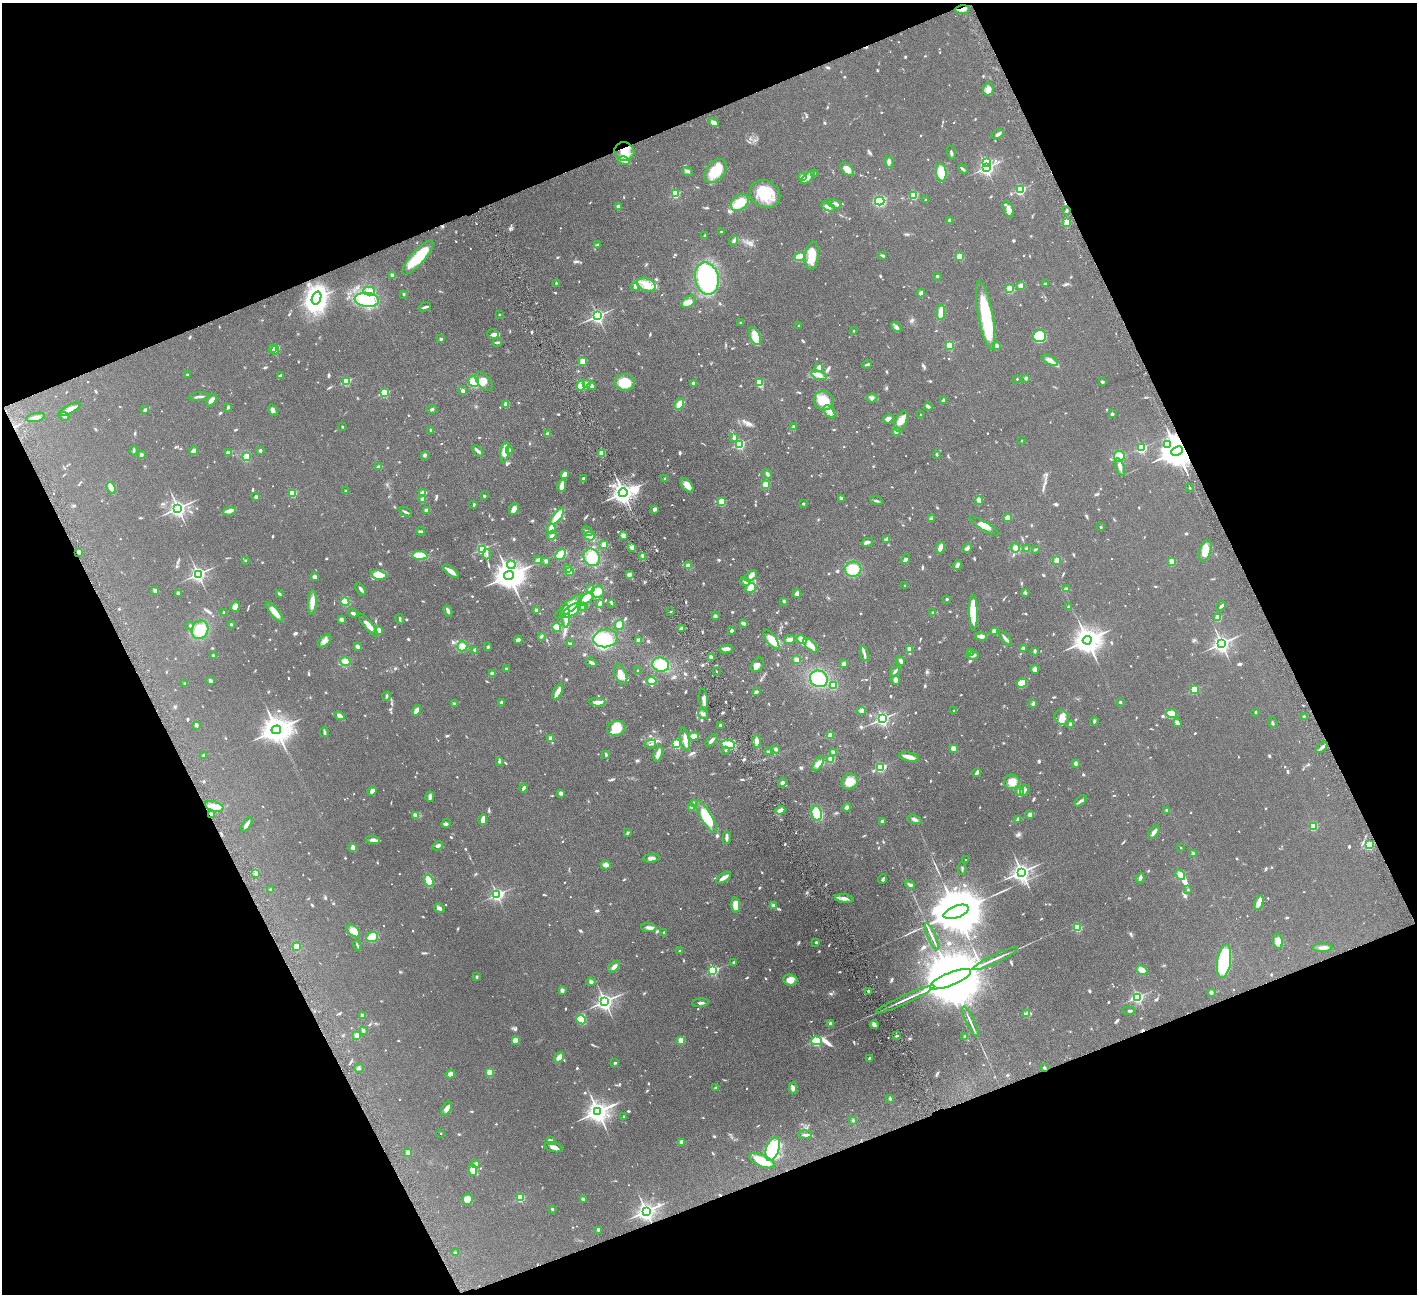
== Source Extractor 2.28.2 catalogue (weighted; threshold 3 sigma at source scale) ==
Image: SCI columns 4-5663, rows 297-5464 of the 5666 x 5629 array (HDU 1 of 3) = the unmasked area's bounding box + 8 px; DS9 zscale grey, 4 x 4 block average (1 PNG px = mean of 4 x 4 image px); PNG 1419 x 1296 px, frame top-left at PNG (2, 3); each listed source drawn as its Kron ellipse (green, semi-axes under 4 px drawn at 4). Shown black and unused: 43% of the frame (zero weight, under 4 of 8 exposures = <1% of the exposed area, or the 3 px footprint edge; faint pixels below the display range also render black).
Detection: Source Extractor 2.28.2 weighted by HDU 2 'WHT'. Background 0.128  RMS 0.0061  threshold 0.0249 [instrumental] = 3 sigma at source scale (4.09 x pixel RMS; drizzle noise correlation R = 1.36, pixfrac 0.8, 0.05/0.05 arcsec/px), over >= 5 px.
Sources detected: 1265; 10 too faint to see at this stretch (4 x 4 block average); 9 inside a brighter object's white glare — neither listed nor drawn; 18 coinciding with a brighter row at this scale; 74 inside a brighter listed object's ellipse — not listed separately; of the other 1154, all 500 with FLUX_AUTO >= 4.89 (the completeness limit of this list) listed and drawn (654 fainter detections not listed), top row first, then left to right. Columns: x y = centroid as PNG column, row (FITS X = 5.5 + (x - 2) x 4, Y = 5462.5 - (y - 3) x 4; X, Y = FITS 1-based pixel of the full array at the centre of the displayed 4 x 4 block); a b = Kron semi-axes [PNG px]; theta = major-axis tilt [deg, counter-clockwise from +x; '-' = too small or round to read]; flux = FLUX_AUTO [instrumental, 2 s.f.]
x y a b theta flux
963 9 7 4 2 16
988 89 6 5 - 21
713 123 5 3 - 19
998 134 7 3 29 9.1
624 151 10 9 - 52
951 153 7 2 -74 6.3
624 161 6 3 -13 8.3
889 162 6 3 -63 8.9
987 162 2 2 - 190
986 168 3 2 - 950
847 169 8 5 -43 26
963 169 5 2 - 6.8
688 171 6 3 -17 6.9
715 171 14 9 50 84
941 172 9 5 -82 60
815 173 3 2 - 6
802 177 4 3 - 6.7
808 178 8 4 43 16
1020 190 2 2 - 460
675 194 2 2 - 230
765 194 16 13 -31 95
914 195 2 2 - 240
926 200 2 2 - 5.2
880 201 5 4 - 170
740 203 10 7 39 67
835 204 7 3 -17 13
619 207 4 3 - 11
828 207 7 3 -27 19
1009 210 9 4 -68 19
1066 211 3 2 - 6.6
950 220 2 2 - 37
1067 222 2 2 - 150
721 232 2 2 - 17
705 236 3 2 - 5.5
734 240 5 2 - 5.8
598 245 2 2 - 18
883 255 3 2 - 5.9
812 256 14 7 83 65
959 256 4 4 - 40
800 257 5 4 - 42
418 258 22 6 48 120
392 275 3 3 - 7.4
937 276 2 2 - 6.4
707 278 16 11 -78 440
556 283 2 2 - 8
1045 284 2 2 - 15
646 285 9 6 -26 47
1020 286 4 3 - 11
635 287 4 2 - 5.9
1010 289 2 2 - 230
369 291 6 3 0 13
921 293 4 3 - 10
404 294 2 2 - 12
316 298 6 4 70 1100
367 300 12 7 -6 61
689 302 8 5 38 22
425 307 6 2 17 7.6
941 312 8 3 86 41
499 314 2 2 - 7.3
986 315 35 7 -80 200
598 316 2 2 - 1000
740 323 2 2 - 8.2
798 326 2 2 - 7.5
896 327 6 4 -47 11
854 331 2 2 - 7.3
493 334 6 4 -26 13
755 336 9 5 -66 70
1039 336 6 6 - 95
441 339 2 2 - 26
497 342 5 2 - 6.6
949 345 2 2 - 240
996 345 3 2 - 11
273 349 2 2 - 110
275 350 4 3 - 17
1050 360 9 4 -31 16
583 361 2 2 - 120
867 364 5 2 - 6.3
819 368 4 3 - 12
187 375 2 2 - 8.8
280 375 4 2 - 5.3
819 375 8 4 -18 17
1026 378 2 2 - 29
1017 379 2 2 - 6.6
346 381 2 2 - 230
474 381 6 5 - 57
484 382 11 6 -50 31
625 382 10 8 -2 70
1102 382 2 2 - 6.8
587 383 3 2 - 7.3
693 383 3 3 - 5.7
760 383 3 2 - 110
581 386 5 4 - 34
592 386 4 2 - 12
463 391 4 4 - 7.3
384 393 2 2 - 220
199 397 10 2 8 8.8
872 398 5 2 - 5.4
212 400 7 3 56 17
944 400 2 2 - 41
824 401 10 9 - 63
506 404 2 2 - 60
679 404 6 4 62 32
928 406 4 3 - 6.1
228 407 3 2 - 5.6
70 409 12 3 27 33
432 409 5 2 - 5
145 410 4 2 - 8
273 410 6 4 -63 11
829 412 7 4 -50 17
1112 414 2 2 - 21
921 415 2 2 - 6.1
64 416 5 2 - 5
35 417 10 3 12 15
888 419 5 3 - 16
901 421 11 5 67 29
794 426 2 2 - 21
342 427 2 2 - 9.4
431 430 3 2 - 9.6
896 432 4 3 - 7.8
547 434 2 2 - 9.4
734 438 2 2 - 26
1022 440 2 2 - 5.2
739 444 2 2 - 450
1167 444 2 2 - 8.8
1141 448 2 2 - 410
260 450 2 2 - 23
510 450 2 2 - 22
134 451 4 2 - 6
194 451 5 3 - 15
477 451 6 3 -45 7.9
1177 451 6 4 24 12000
505 452 10 4 82 53
228 453 3 3 - 6.7
602 453 2 2 - 100
141 455 2 2 - 30
424 455 4 3 - 5.8
937 455 2 2 - 18
247 456 4 4 - 33
1119 456 5 5 - 39
379 466 3 3 - 6.7
1120 467 9 3 -70 13
767 474 5 3 - 8.9
564 475 4 3 - 16
583 478 2 2 - 9.1
665 479 3 3 - 5.1
766 484 2 2 - 140
687 485 8 5 -50 30
562 486 6 3 77 30
111 488 6 2 -68 51
1190 488 2 2 - 11
346 491 2 2 - 5.2
293 493 2 2 - 200
423 493 4 2 - 31
623 493 4 3 - 2700
484 496 2 2 - 13
256 497 2 2 - 30
841 499 4 2 - 7
422 500 4 3 - 7.8
979 500 4 3 - 17
876 501 6 2 -19 5.9
722 502 2 2 - 170
803 503 2 2 - 13
474 504 3 2 - 5.8
178 508 3 3 - 1700
514 509 6 4 66 20
655 509 3 3 - 11
427 510 3 3 - 11
229 511 6 3 10 11
406 512 7 2 -25 7.5
557 516 9 4 53 78
1007 518 3 3 - 18
931 519 4 3 - 5.8
984 526 17 4 -31 26
1101 527 2 2 - 14
551 529 5 3 - 26
421 531 4 2 - 8.1
587 531 5 2 - 8.2
552 535 5 2 - 9.9
623 535 4 3 - 14
590 536 5 4 - 28
887 540 4 3 - 12
867 542 6 3 15 7.4
604 544 4 3 - 18
632 547 4 3 - 14
940 548 6 2 73 33
967 548 5 3 - 10
1015 548 5 3 - 29
482 549 2 2 - 420
1027 549 3 3 - 8.5
1035 549 4 2 - 5.2
1205 551 11 5 72 54
79 552 2 2 - 34
487 554 5 2 - 5
561 555 6 4 47 45
420 556 7 4 -3 67
643 556 4 3 - 14
592 557 9 8 - 64
905 559 5 3 - 9.1
245 560 2 2 - 7.8
538 560 4 2 - 13
1057 560 2 2 - 94
546 561 3 2 - 8.1
1172 562 2 2 - 140
511 565 4 3 - 19
957 565 5 3 - 12
689 566 3 3 - 15
568 569 4 3 - 12
853 569 8 7 - 79
451 571 10 3 -37 23
569 571 2 2 - 180
198 574 2 2 - 1100
629 574 3 3 - 11
379 575 8 4 -12 48
509 575 5 4 - 6200
751 576 7 4 41 22
315 577 3 3 - 11
745 582 5 3 - 7.7
904 585 2 2 - 5.8
751 588 6 4 31 19
361 589 7 2 -55 11
590 589 4 3 - 11
1067 589 3 3 - 5.6
155 591 4 3 - 6.6
598 592 6 5 - 31
178 593 3 2 - 10
1025 593 4 3 - 7.5
279 594 3 2 - 5.6
797 594 4 3 - 15
586 599 9 4 34 47
947 599 2 2 - 5.4
784 601 2 2 - 22
312 602 12 3 87 39
345 602 4 3 - 53
612 603 2 2 - 5.2
600 604 4 2 - 20
569 606 17 5 41 46
581 606 2 2 - 7.6
584 606 4 3 - 6.5
1221 606 5 2 - 5.9
235 607 5 4 - 16
1069 607 2 2 - 14
536 610 2 2 - 39
572 610 10 5 36 41
448 611 6 2 -64 12
274 612 12 4 -49 39
670 612 2 2 - 5.7
973 612 17 4 -88 120
224 613 2 2 - 8
353 613 4 3 - 6.5
933 613 2 2 - 25
566 616 12 3 -87 51
715 616 3 3 - 6.1
1218 618 2 2 - 120
400 619 5 2 - 5.2
341 620 3 3 - 9.5
743 623 4 2 - 13
231 624 2 2 - 15
368 625 14 3 -51 28
619 625 5 3 - 42
190 626 2 2 - 13
556 627 4 4 - 41
681 628 3 2 - 9.5
200 630 9 8 - 71
732 630 2 2 - 7.1
379 631 4 3 - 17
995 631 4 3 - 27
541 636 3 2 - 5.4
981 636 6 3 -3 16
606 638 12 9 8 97
1005 638 9 2 -50 9.8
790 639 5 3 - 15
802 639 5 4 - 31
518 640 4 3 - 16
639 640 2 2 - 55
771 640 11 5 -54 62
1087 640 4 4 - 4900
324 641 8 4 42 16
1221 643 3 3 - 1700
570 644 3 2 - 6.8
811 645 9 3 -43 35
462 646 5 5 - 33
357 647 4 3 - 13
488 647 3 2 - 4.9
1023 648 2 2 - 40
726 649 7 3 11 17
475 650 2 2 - 31
909 650 3 2 - 49
1035 651 4 2 - 5.2
970 653 2 2 - 37
864 654 8 2 -73 8.9
213 655 2 2 - 5.4
973 655 6 3 14 8.1
711 657 3 2 - 19
796 660 3 3 - 13
345 661 5 4 - 22
900 661 5 2 - 11
591 662 5 2 - 11
844 664 3 2 - 14
661 665 8 7 - 82
758 665 8 5 54 17
506 669 2 2 - 23
1035 669 4 4 - 15
638 671 3 2 - 5.4
716 671 2 2 - 4.9
895 671 6 2 52 7.3
492 673 3 2 - 10
621 674 11 5 -69 31
819 679 9 8 - 120
896 680 5 3 - 12
210 681 4 3 - 7.4
652 681 5 4 - 27
1022 683 5 3 - 36
185 684 2 2 - 23
834 686 4 4 - 28
1194 689 2 2 - 250
558 692 8 2 62 43
756 692 4 2 - 8.9
386 696 5 2 - 5
704 699 10 4 -82 15
598 702 8 3 -5 19
1120 702 2 2 - 15
501 703 3 2 - 12
454 704 3 3 - 6.2
1033 704 4 3 - 6.9
416 710 5 3 - 22
862 711 4 4 - 16
954 711 2 2 - 12
1256 712 2 2 - 11
703 714 5 4 - 11
1171 714 5 4 - 64
340 716 5 4 - 14
1062 717 8 6 -51 25
1304 717 2 2 - 23
882 719 2 2 - 940
1094 721 5 3 - 5.1
1177 723 4 3 - 15
1272 723 5 2 - 6.3
1070 724 2 2 - 37
196 725 2 2 - 31
720 725 2 2 - 14
616 728 9 7 14 51
276 730 5 4 - 6000
324 732 5 2 - 6.6
830 735 2 2 - 71
694 736 5 3 - 36
550 738 2 2 - 35
685 740 12 2 -80 40
711 740 8 2 48 13
757 741 6 3 -89 21
650 744 5 2 - 5.4
676 744 2 2 - 340
728 744 7 4 -7 66
1322 747 7 3 44 12
953 748 2 2 - 82
776 749 3 3 - 8.2
726 750 2 2 - 8.7
768 752 3 3 - 4.9
833 752 2 2 - 36
658 754 8 3 71 21
204 755 2 2 - 9.7
606 755 3 2 - 6.7
909 757 10 2 -13 44
831 760 2 2 - 150
499 762 2 2 - 6.1
818 764 8 4 60 15
1076 764 3 2 - 12
880 767 2 2 - 350
977 773 4 2 - 12
850 782 8 7 - 52
1012 782 8 7 - 35
782 783 5 3 - 8
523 788 4 2 - 8.2
1025 790 5 3 - 7.5
372 791 5 3 - 17
1019 791 4 3 - 11
561 793 3 3 - 9.4
430 797 5 3 - 9.1
1080 801 7 3 37 9
694 804 2 2 - 64
214 806 9 5 -17 28
847 807 4 4 - 10
692 808 4 3 - 7.3
780 810 5 3 - 14
1167 810 2 2 - 6.6
817 813 7 5 -77 80
212 814 3 2 - 7.2
416 815 4 3 - 7
1030 815 4 3 - 16
707 817 18 5 -59 130
483 820 5 2 - 34
915 820 7 3 -18 12
1018 820 3 2 - 11
882 821 2 2 - 17
247 824 8 2 56 14
446 824 5 3 - 5.8
1313 826 2 2 - 250
1154 832 8 3 52 12
628 833 3 2 - 5.1
727 838 6 3 83 9.4
373 840 7 4 -9 13
1369 845 2 2 - 360
438 846 5 3 - 9.1
353 847 2 2 - 67
1181 848 2 2 - 5.3
1193 854 2 2 - 40
651 858 8 3 6 13
965 860 2 2 - 4.9
606 865 5 3 - 16
962 869 6 2 -90 5.2
1021 872 3 3 - 1900
256 874 4 4 - 8.7
1180 875 6 2 -51 180
724 878 8 3 32 19
1140 878 5 2 - 10
883 879 5 2 - 5.4
429 881 6 4 -69 59
910 885 5 2 - 11
271 889 2 2 - 6.2
1188 890 2 2 - 5.8
497 895 2 2 - 680
844 898 9 4 -8 15
1259 903 8 4 71 36
736 905 7 4 -88 39
773 905 2 2 - 37
439 908 6 3 -29 8.5
956 912 13 6 20 38000
649 927 7 4 -3 12
1078 928 2 2 - 210
354 931 8 5 -42 31
664 932 2 2 - 12
372 937 6 5 - 58
932 937 14 2 -67 10
1278 941 7 4 -82 21
816 942 2 2 - 5.8
357 945 5 2 - 4.9
296 947 2 2 - 140
1323 948 10 3 1 20
679 951 2 2 - 10
995 959 25 2 25 23
1224 961 17 7 82 250
733 962 2 2 - 14
614 967 7 3 48 15
713 970 2 2 - 480
1142 970 6 4 -25 37
477 977 2 2 - 5.7
950 979 22 6 22 82000
790 980 7 5 -6 33
591 982 4 3 - 8
562 990 2 2 - 53
868 991 2 2 - 19
1211 992 2 2 - 36
1138 997 3 2 - 610
905 999 32 2 24 27
605 1001 3 3 - 1600
701 1003 8 2 3 7.3
1128 1011 6 2 -6 5.1
1026 1014 4 3 - 8.9
362 1016 2 2 - 50
581 1020 5 4 - 41
970 1021 16 2 -65 13
831 1024 2 2 - 43
874 1025 4 3 - 12
363 1031 2 2 - 26
357 1036 2 2 - 94
896 1036 2 2 - 5.1
965 1037 2 2 - 32
515 1040 4 3 - 21
681 1041 2 2 - 120
816 1041 5 2 - 480
559 1057 6 4 52 19
869 1058 3 2 - 4.9
615 1063 2 2 - 5.6
359 1068 5 3 - 5.3
1044 1068 2 2 - 19
489 1072 3 2 - 32
450 1074 4 4 - 13
715 1088 3 2 - 5.8
793 1088 5 4 - 12
890 1099 2 2 - 19
447 1109 7 4 59 16
598 1112 4 3 - 3100
624 1117 2 2 - 16
853 1120 3 2 - 5.2
441 1133 2 2 - 6.2
805 1135 7 3 4 8.5
550 1141 4 2 - 12
681 1142 2 2 - 50
554 1147 9 4 -14 15
773 1149 12 6 68 370
408 1153 2 2 - 64
762 1161 13 5 -23 100
476 1164 2 2 - 20
473 1170 6 4 -72 43
520 1198 2 2 - 230
468 1199 6 5 - 44
583 1199 3 2 - 7.7
552 1209 2 2 - 13
646 1211 3 3 - 1900
598 1230 2 2 - 36
455 1253 3 3 - 5.5
Overlapping masked pixels (flux is a lower limit): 4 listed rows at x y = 963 9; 624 151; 1177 451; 214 806
Diffuse or blended objects may show on this block-average render without a row.